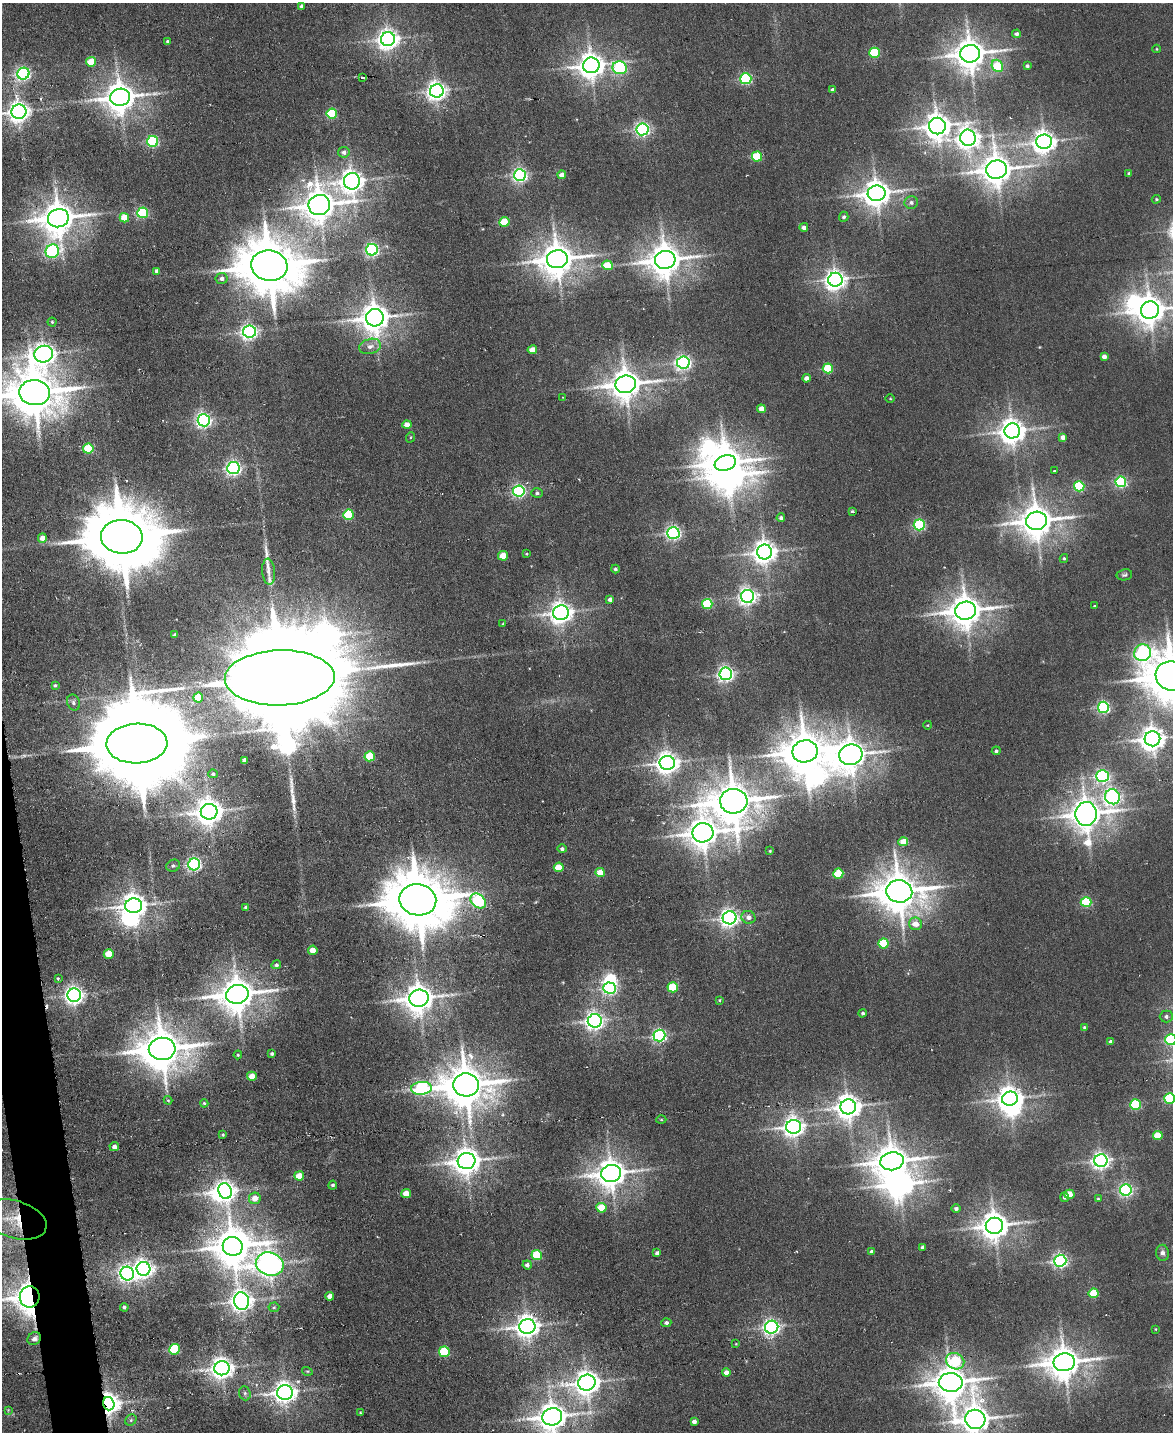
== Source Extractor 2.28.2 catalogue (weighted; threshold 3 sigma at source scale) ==
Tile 7 of 4 x 3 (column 3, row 2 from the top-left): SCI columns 2341-3511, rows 1668-3097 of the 4681 x 4658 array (HDU 1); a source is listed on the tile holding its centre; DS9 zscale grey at full resolution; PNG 1175 x 1434 px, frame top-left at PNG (2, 3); each listed source drawn as its Kron ellipse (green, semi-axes under 4 px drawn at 4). Shown black and unused: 2% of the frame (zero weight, under 3 of 6 exposures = <1% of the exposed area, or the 3 px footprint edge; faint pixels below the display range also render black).
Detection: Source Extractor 2.28.2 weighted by HDU 2 'WHT'; one run over the whole footprint, this tile lists its part. Background 0.00663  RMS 0.0082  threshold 0.0334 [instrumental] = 3 sigma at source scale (4.09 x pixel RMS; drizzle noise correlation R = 1.36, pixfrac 0.8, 0.05/0.05 arcsec/px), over >= 5 px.
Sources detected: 256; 1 too faint to see at this stretch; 13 inside a brighter object's white glare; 1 cosmic-ray / hot-pixel residue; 4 long thin detections or spike segments (spike, bleed or trail) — neither listed nor drawn; the other 237 listed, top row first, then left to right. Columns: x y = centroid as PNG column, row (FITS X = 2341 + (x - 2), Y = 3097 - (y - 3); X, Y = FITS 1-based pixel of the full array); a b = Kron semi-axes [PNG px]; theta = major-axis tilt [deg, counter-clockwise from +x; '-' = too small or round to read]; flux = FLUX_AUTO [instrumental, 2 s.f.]
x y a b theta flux
302 6 4 4 - 2.2
1016 34 4 4 - 2.4
388 39 7 7 - 580
168 41 4 3 - 1.5
1157 49 4 3 - 0.66
874 53 5 5 - 56
970 54 10 9 - 1500
91 62 5 4 - 24
591 65 8 8 - 960
997 66 6 5 - 33
1027 66 4 4 - 1.9
620 68 7 6 - 100
23 74 6 6 - 200
362 77 3 2 - 1.2
746 79 5 5 - 110
832 90 4 3 - 2.6
437 91 7 6 - 470
120 97 10 8 11 1400
19 112 7 7 - 610
332 114 5 5 - 60
937 126 8 8 - 940
643 129 6 6 - 220
968 138 8 7 - 580
153 141 5 5 - 110
1044 142 8 7 - 690
344 152 6 5 - 3.6
757 156 5 5 - 44
997 170 10 9 - 1400
1129 173 4 3 - 1.2
520 175 6 6 - 240
562 175 4 4 - 7.3
352 181 8 8 - 720
877 193 9 8 - 1000
1156 199 4 4 - 0.9
911 203 7 6 - 2.1
319 205 11 10 - 1600
143 213 5 5 - 78
844 217 5 4 - 1.8
58 218 10 9 - 1700
124 218 5 4 - 20
504 222 5 4 - 22
804 227 4 4 - 3.1
372 250 6 6 - 160
52 251 7 6 - 170
557 259 10 9 - 1800
665 260 10 9 - 1600
607 265 5 5 - 21
269 266 18 15 -9 5100
157 271 4 4 - 3.7
222 278 6 5 - 2.8
835 280 7 7 - 570
1150 310 9 8 - 1300
375 318 9 8 - 1300
52 322 4 4 - 1.1
249 332 6 6 - 290
370 346 11 7 16 4.9
532 350 4 4 - 9.5
44 354 9 8 - 640
1104 356 4 4 - 5.3
683 362 6 6 - 250
828 368 5 5 - 38
806 378 4 4 - 5
626 384 10 8 11 1400
35 393 15 12 -6 3700
563 397 3 2 - 1.1
890 399 4 3 - 0.69
761 409 4 4 - 7.5
204 420 6 6 - 280
407 424 4 4 - 7.5
1012 431 8 7 - 950
411 437 5 3 - 0.78
1063 437 4 4 - 4.8
88 449 5 5 - 42
725 463 11 7 19 1700
233 468 6 6 - 260
1054 471 3 2 - 0.7
1121 482 5 5 - 130
1079 486 5 5 - 64
519 491 6 5 - 160
537 493 6 5 - 1.7
852 511 4 3 - 1.2
348 515 5 5 - 46
781 518 4 4 - 1.6
1036 521 10 9 - 1800
919 525 5 5 - 100
673 533 6 5 - 230
122 537 21 17 -4 9100
42 538 4 4 - 7.2
765 552 7 7 - 760
527 554 4 3 - 0.74
503 556 5 4 - 21
1064 558 4 3 - 1.2
615 569 4 4 - 1.5
269 572 13 6 -85 4.1
1124 575 8 5 10 1.6
747 596 6 6 - 370
610 599 4 4 - 2.7
707 604 5 5 - 49
1095 606 3 3 - 0.9
966 611 10 9 - 1600
561 613 8 7 - 630
503 624 4 3 - 0.62
175 635 4 4 - 2.3
1143 653 8 8 - 200
726 674 6 6 - 260
1172 676 17 14 -19 4300
280 678 55 27 2 57000
55 685 3 3 - 1
198 697 5 5 - 23
74 703 8 6 -68 2.2
1103 707 5 5 - 150
928 725 4 3 - 0.58
1152 739 8 7 - 830
137 744 30 20 2 25000
805 751 13 11 10 2900
996 751 4 4 - 1.6
851 755 12 10 15 1300
370 756 5 5 - 32
245 760 4 3 - 2.7
667 763 7 7 - 640
213 774 5 4 - 1.4
1102 776 6 6 - 170
1113 797 7 7 - 260
734 801 13 12 - 2800
209 812 8 8 - 1000
1086 814 12 10 86 1500
703 833 10 9 - 1400
903 842 5 4 - 14
562 849 4 4 - 1.9
770 851 3 3 - 0.82
194 864 6 6 - 200
173 866 7 6 - 1.7
559 867 5 4 - 21
600 873 4 4 - 17
838 873 5 5 - 36
899 891 13 11 -5 2700
418 900 18 15 -10 6300
478 901 8 6 -40 110
1086 902 5 5 - 59
134 906 8 7 - 860
246 907 3 3 - 1.5
748 917 7 6 - 3.8
730 918 7 6 - 420
915 924 6 6 - 8.3
884 944 5 5 - 43
313 950 4 4 - 8.4
109 954 5 5 - 19
276 965 5 4 - 1.6
58 978 4 3 - 0.8
673 987 5 5 - 40
610 988 6 5 - 160
237 994 11 9 13 1900
74 995 6 6 - 440
419 998 9 8 - 1300
719 1000 4 4 - 0.79
863 1013 4 4 - 1.5
1166 1017 6 6 - 2.4
595 1021 7 6 - 410
1084 1027 4 3 - 1.1
659 1035 6 6 - 190
1171 1040 5 5 - 83
1111 1042 4 4 - 3.3
162 1049 13 11 2 3000
272 1054 4 3 - 1.5
238 1055 4 4 - 0.99
252 1076 5 4 - 11
466 1085 13 11 -4 3000
421 1088 10 6 3 190
1170 1098 5 5 - 71
1010 1099 8 7 - 860
168 1100 4 4 - 0.76
204 1103 4 4 - 1.1
1135 1105 5 5 - 63
848 1107 8 7 - 850
661 1119 5 3 - 0.73
794 1127 7 7 - 540
223 1135 4 3 - 0.8
1158 1135 5 4 - 22
114 1146 5 4 - 3.5
467 1161 9 8 - 1000
892 1161 12 9 9 1700
1101 1161 6 6 - 360
611 1173 10 8 12 1300
299 1176 5 4 - 14
333 1185 4 4 - 1.5
1126 1190 6 5 - 180
225 1191 8 6 -75 590
406 1193 5 4 - 12
1069 1194 5 4 - 15
1064 1197 4 4 - 1.5
255 1198 6 5 - 8.7
1098 1199 4 4 - 0.93
601 1208 5 5 - 25
956 1209 4 4 - 2.3
15 1219 32 18 -17 23
994 1226 8 8 - 1200
233 1246 10 9 - 1900
922 1247 4 3 - 1.9
872 1252 4 4 - 3.2
657 1253 4 4 - 2.3
1162 1253 8 6 -80 2.7
537 1255 5 5 - 40
1060 1261 6 6 - 230
270 1264 14 11 -18 840
527 1265 4 4 - 2.6
143 1269 7 7 - 460
127 1274 7 6 - 320
1094 1293 5 5 - 30
329 1296 4 4 - 4.5
30 1297 10 10 - 1100
241 1301 9 7 -77 630
124 1307 4 4 - 1.7
274 1307 5 5 - 1.1
666 1323 5 4 - 1.8
527 1326 8 7 - 740
772 1327 7 6 - 290
1156 1329 3 2 - 0.52
34 1339 7 6 - 3.5
736 1344 4 3 - 0.55
175 1349 5 5 - 59
444 1352 5 5 - 49
955 1361 9 8 - 56
1064 1362 11 9 9 1700
222 1368 7 7 - 680
307 1371 5 3 - 0.85
726 1373 4 4 - 6.5
951 1382 12 9 -1 1800
587 1383 9 8 - 870
285 1392 8 7 - 670
245 1393 7 5 -70 1.9
109 1404 6 5 - 680
8 1410 4 4 - 0.64
360 1413 3 3 - 0.71
552 1417 10 8 14 1200
975 1419 10 9 - 1200
131 1420 6 5 - 1.3
694 1421 4 4 - 3
Overlapping masked pixels (flux is a lower limit): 4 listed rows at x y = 15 1219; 30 1297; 34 1339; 109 1404
Isophote crosses this tile's border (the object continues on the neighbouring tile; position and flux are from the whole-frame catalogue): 10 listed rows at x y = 19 112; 1150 310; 35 393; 1172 676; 1152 739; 1171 1040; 1170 1098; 30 1297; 552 1417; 975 1419